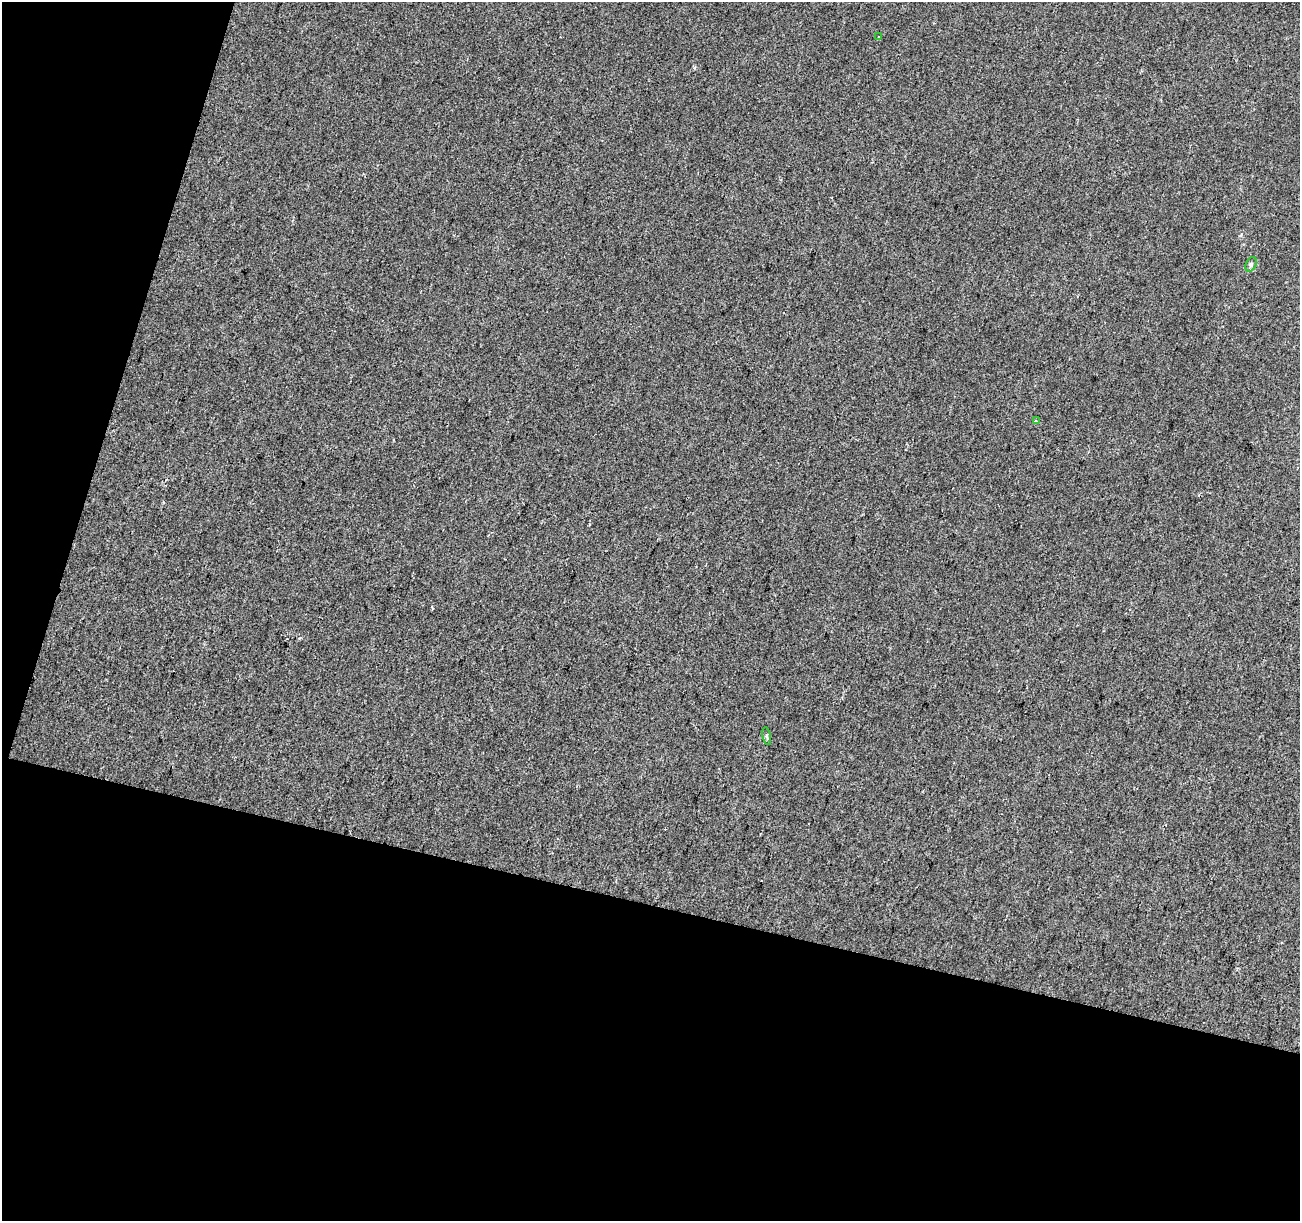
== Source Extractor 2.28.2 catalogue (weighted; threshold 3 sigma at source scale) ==
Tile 3 of 2 x 2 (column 1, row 2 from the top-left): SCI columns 1-1298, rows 128-1346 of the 2596 x 2676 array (HDU 1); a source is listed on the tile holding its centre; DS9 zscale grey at full resolution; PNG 1302 x 1223 px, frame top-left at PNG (2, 2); each listed source drawn as its Kron ellipse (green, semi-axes under 4 px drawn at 4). Shown black and unused: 32% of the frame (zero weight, under 2 of 3 exposures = <1% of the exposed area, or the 3 px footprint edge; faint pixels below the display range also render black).
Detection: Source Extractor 2.28.2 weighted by HDU 2 'WHT'; one run over the whole footprint, this tile lists its part. Background 0.00146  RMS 0.0069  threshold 0.0309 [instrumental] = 3 sigma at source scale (4.5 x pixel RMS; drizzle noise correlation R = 1.50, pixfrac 1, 0.0396/0.0396 arcsec/px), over >= 5 px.
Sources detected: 4; all 4 listed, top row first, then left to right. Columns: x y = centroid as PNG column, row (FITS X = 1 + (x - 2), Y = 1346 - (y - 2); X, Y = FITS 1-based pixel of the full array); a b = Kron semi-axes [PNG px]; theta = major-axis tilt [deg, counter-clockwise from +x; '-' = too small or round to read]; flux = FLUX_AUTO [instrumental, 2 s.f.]
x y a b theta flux
878 37 3 3 - 0.9
1251 264 8 5 65 1.4
1036 421 3 3 - 4
767 736 9 4 -79 1.2